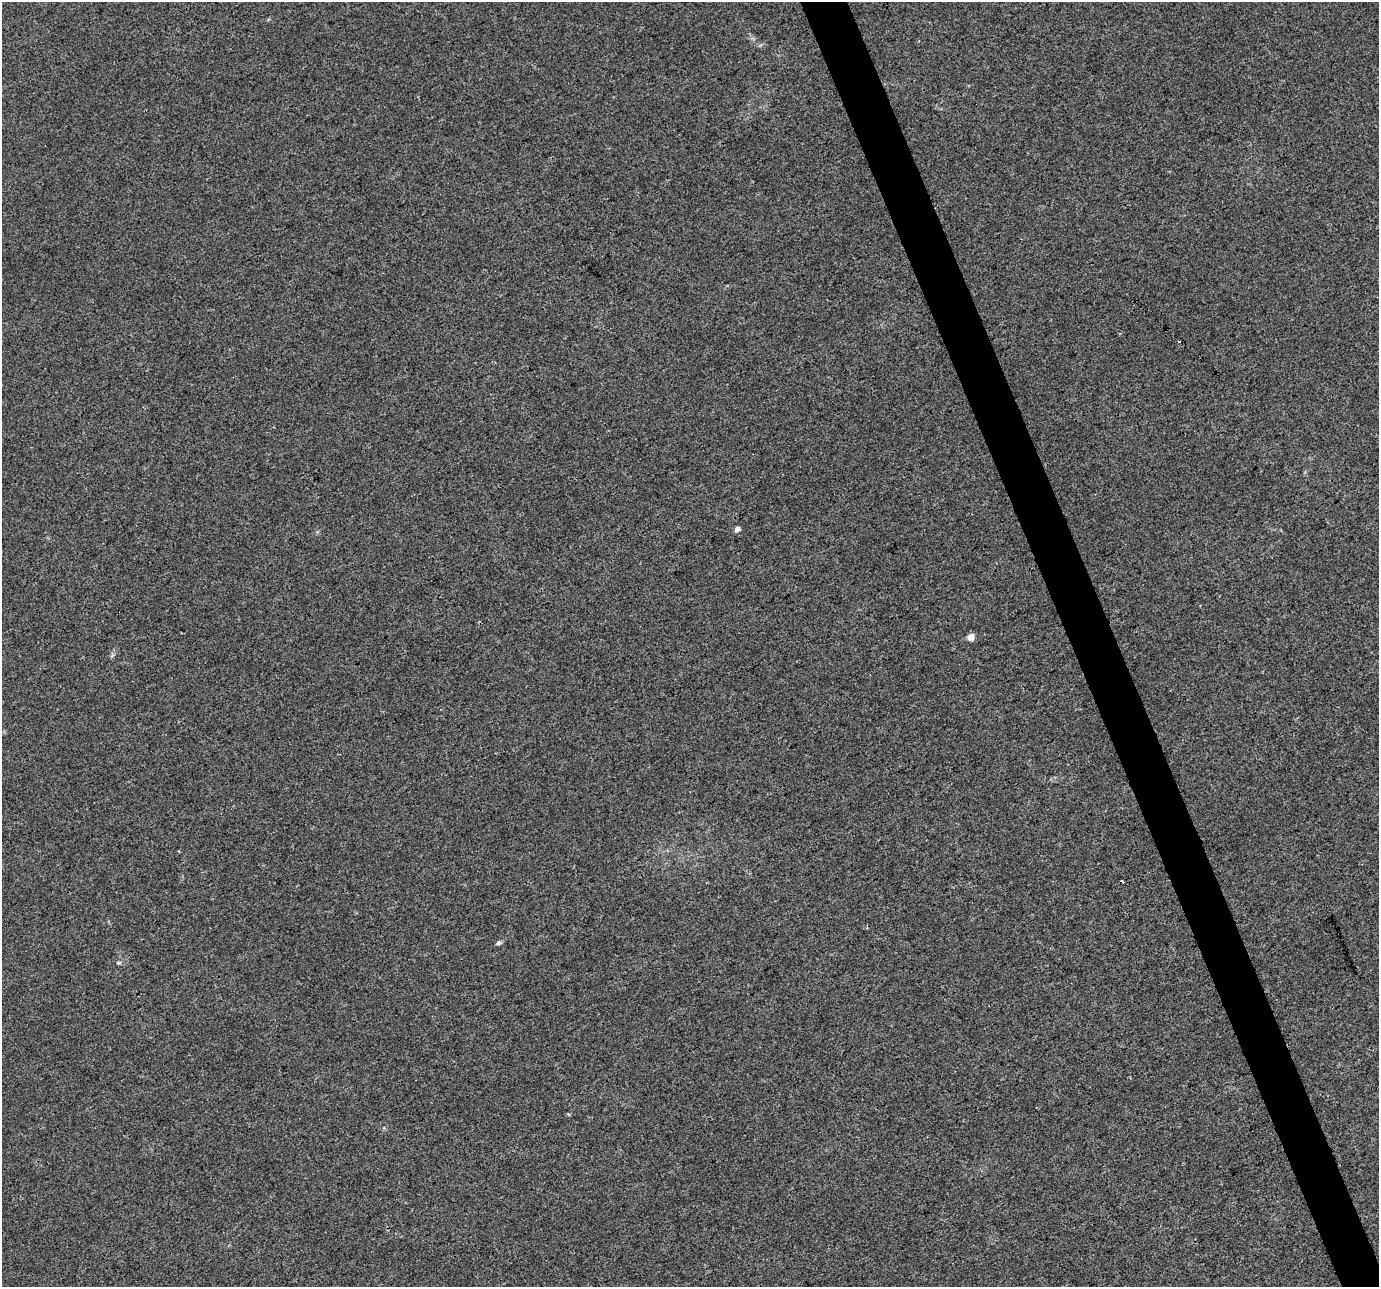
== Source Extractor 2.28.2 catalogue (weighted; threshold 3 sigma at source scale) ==
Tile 6 of 4 x 4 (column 2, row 2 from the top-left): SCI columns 1380-2756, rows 2704-3988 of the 5509 x 5350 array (HDU 1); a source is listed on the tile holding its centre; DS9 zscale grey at full resolution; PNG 1381 x 1289 px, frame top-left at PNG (2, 2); no overlay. Shown black and unused: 3% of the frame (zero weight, under 3 of 4 exposures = <1% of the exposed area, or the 3 px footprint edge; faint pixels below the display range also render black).
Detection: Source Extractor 2.28.2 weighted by HDU 2 'WHT'; one run over the whole footprint, this tile lists its part. Background 0.011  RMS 0.003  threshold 0.0136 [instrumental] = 3 sigma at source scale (4.5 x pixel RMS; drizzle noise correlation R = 1.50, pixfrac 1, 0.0396/0.0396 arcsec/px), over >= 5 px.
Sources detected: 5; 1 cosmic-ray / hot-pixel residue — not listed; the other 4 listed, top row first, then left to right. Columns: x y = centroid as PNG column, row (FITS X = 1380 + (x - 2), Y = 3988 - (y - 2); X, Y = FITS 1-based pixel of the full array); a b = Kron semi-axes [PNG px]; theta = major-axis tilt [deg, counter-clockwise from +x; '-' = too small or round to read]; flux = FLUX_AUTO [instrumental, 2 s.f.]
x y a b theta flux
737 529 4 4 - 1.9
971 637 4 4 - 4.3
498 943 6 6 - 0.62
118 963 7 4 6 0.49